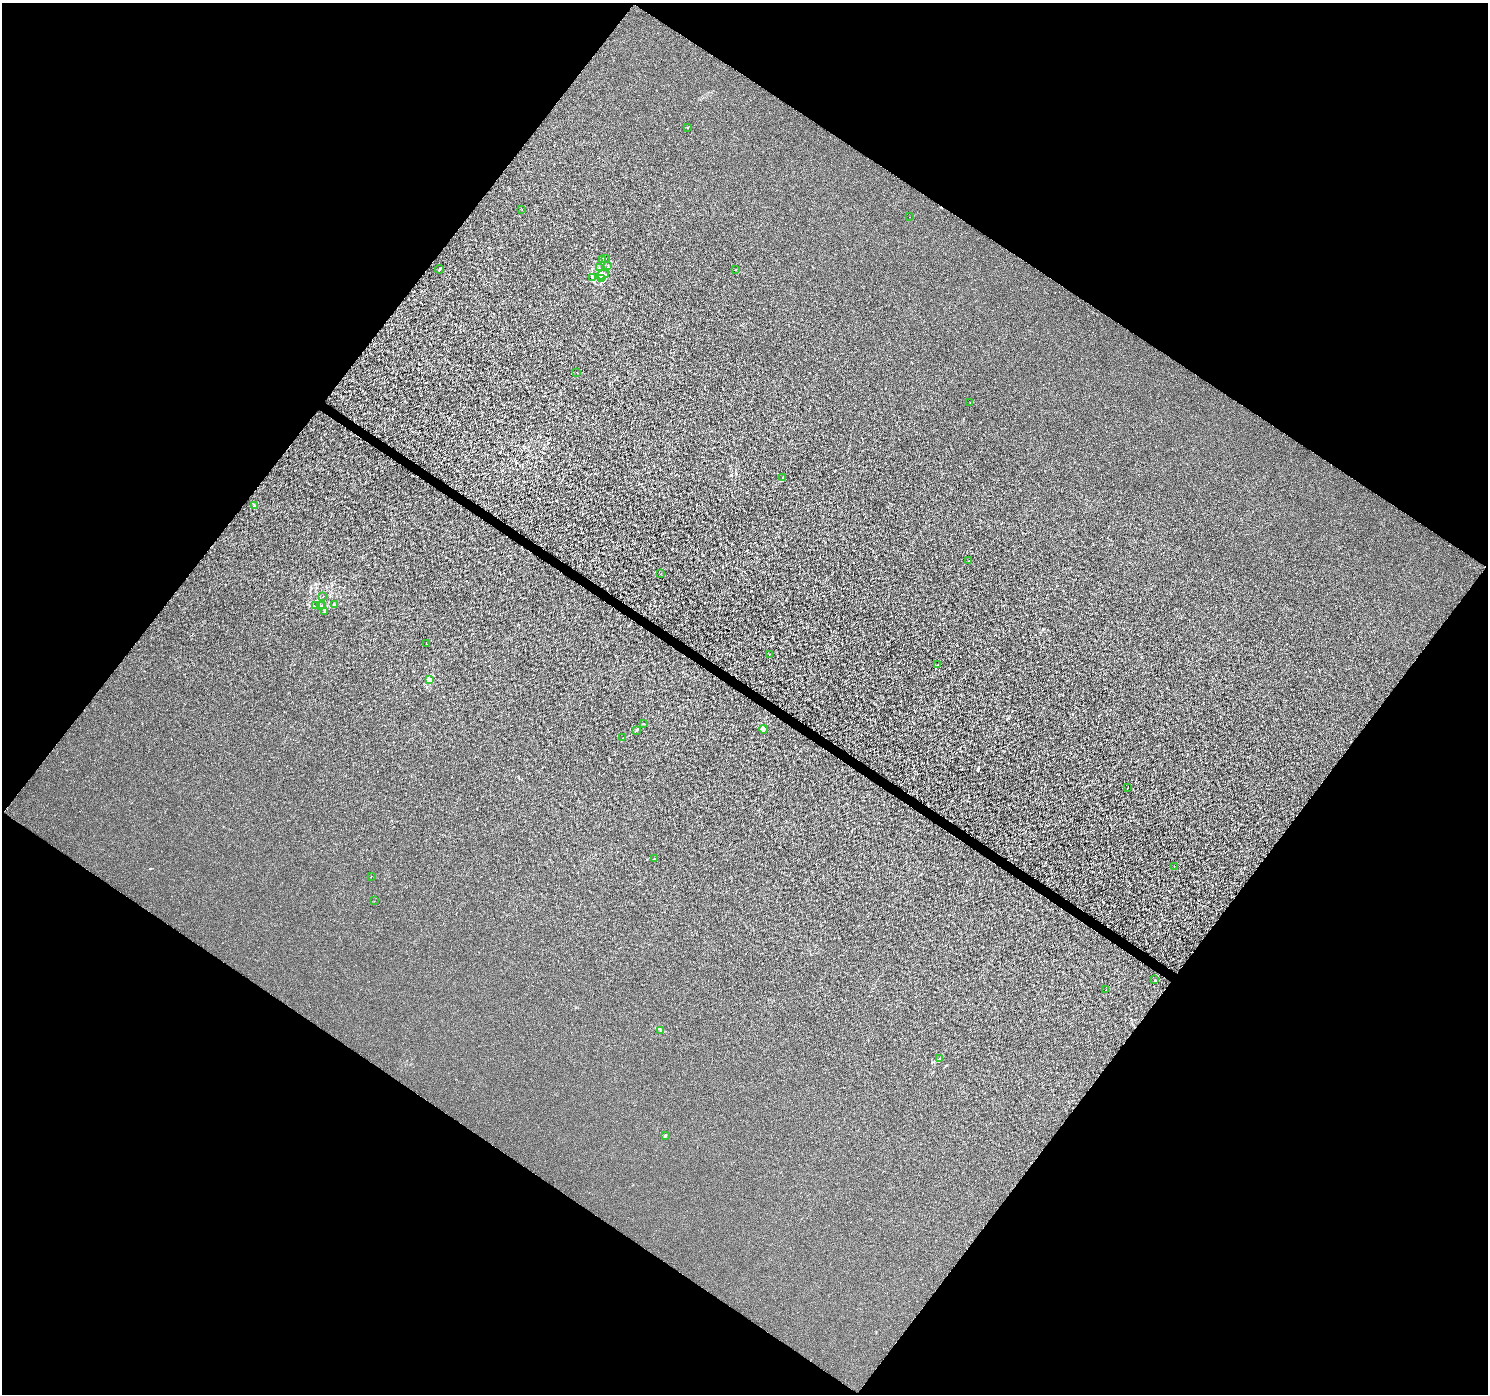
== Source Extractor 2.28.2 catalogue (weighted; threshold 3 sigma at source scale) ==
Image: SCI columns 1-5942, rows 184-5750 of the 5948 x 5997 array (HDU 1 of 3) = the unmasked area's bounding box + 8 px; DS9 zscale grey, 4 x 4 block average (1 PNG px = mean of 4 x 4 image px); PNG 1490 x 1396 px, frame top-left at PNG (2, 3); each listed source drawn as its Kron ellipse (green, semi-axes under 4 px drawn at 4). Shown black and unused: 49% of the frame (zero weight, under 3 of 6 exposures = <1% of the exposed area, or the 3 px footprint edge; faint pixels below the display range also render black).
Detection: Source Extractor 2.28.2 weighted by HDU 2 'WHT'. Background -3.44e-05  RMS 0.0017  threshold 0.00692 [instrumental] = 3 sigma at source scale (4.09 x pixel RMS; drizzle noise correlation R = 1.36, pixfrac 0.8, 0.0396/0.0396 arcsec/px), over >= 5 px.
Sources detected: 44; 2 inside a brighter listed object's ellipse — not listed separately; the other 42 listed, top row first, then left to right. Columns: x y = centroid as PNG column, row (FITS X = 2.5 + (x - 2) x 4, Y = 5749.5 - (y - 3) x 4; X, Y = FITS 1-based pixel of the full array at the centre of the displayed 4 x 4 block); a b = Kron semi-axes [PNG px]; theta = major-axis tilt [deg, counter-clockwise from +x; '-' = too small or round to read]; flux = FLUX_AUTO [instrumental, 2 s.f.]
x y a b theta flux
688 127 2 2 - 0.36
522 210 2 2 - 0.14
910 217 2 2 - 0.15
605 259 2 2 - 0.19
602 260 4 2 - 1
608 265 2 2 - 0.27
599 267 2 2 - 0.21
439 269 4 2 - 0.8
736 270 2 2 - 0.28
603 275 7 3 22 3
592 278 2 2 - 0.33
601 279 4 3 - 1.6
577 373 2 2 - 0.28
970 402 2 2 - 0.12
782 477 2 2 - 0.2
255 506 2 2 - 4.8
968 561 2 2 - 0.27
660 574 2 2 - 0.22
323 596 2 2 - 0.27
320 605 3 2 - 1.1
334 605 2 2 - 0.67
315 606 3 2 - 1.3
323 606 2 2 - 0.54
325 611 2 2 - 0.73
426 644 2 2 - 0.24
769 654 2 2 - 0.27
938 665 2 2 - 2.6
429 680 2 2 - 6.8
643 724 2 2 - 0.44
636 730 3 2 - 0.68
763 730 4 2 - 1.4
623 738 2 2 - 0.44
1128 788 2 2 - 0.23
654 859 2 2 - 2
1174 866 2 2 - 0.24
371 876 2 2 - 0.33
374 901 2 2 - 0.21
1155 980 2 2 - 0.64
1106 989 2 2 - 0.26
660 1030 2 2 - 0.6
940 1059 3 2 - 0.7
665 1135 2 2 - 1.2
Diffuse or blended objects may show on this block-average render without a row.